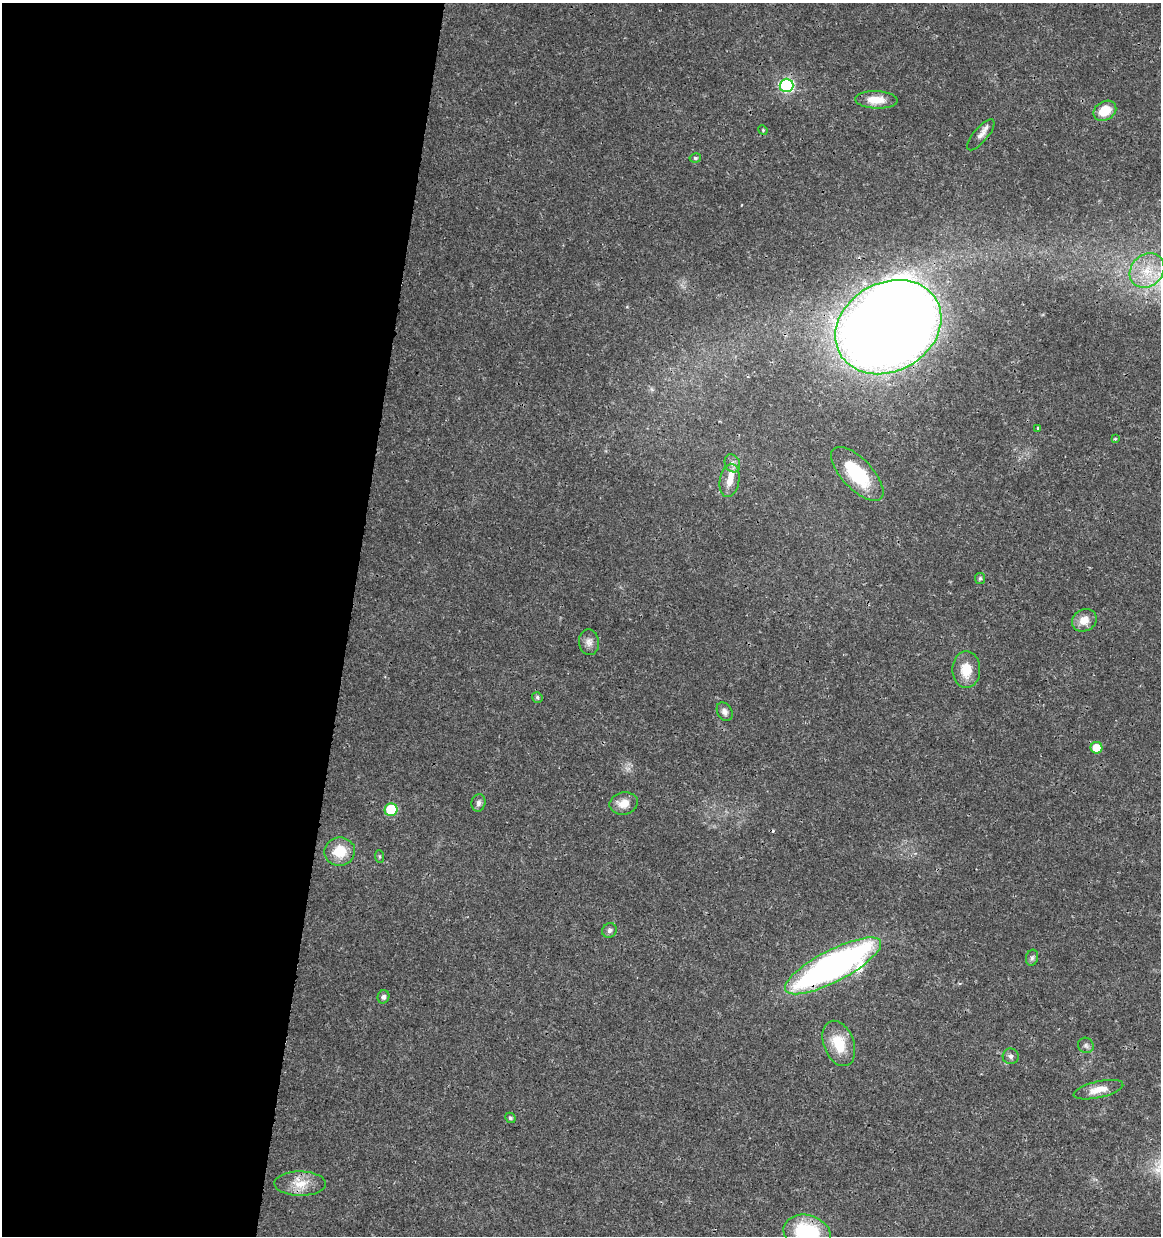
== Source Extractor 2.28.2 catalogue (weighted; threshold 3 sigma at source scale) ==
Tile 5 of 4 x 4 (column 1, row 2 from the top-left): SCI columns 227-1385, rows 2478-3711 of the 5148 x 4947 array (HDU 1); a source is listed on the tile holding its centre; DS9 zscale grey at full resolution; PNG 1163 x 1238 px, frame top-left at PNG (2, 3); each listed source drawn as its Kron ellipse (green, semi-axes under 4 px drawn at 4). Shown black and unused: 30% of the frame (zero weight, under 3 of 4 exposures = <1% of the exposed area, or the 3 px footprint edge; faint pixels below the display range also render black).
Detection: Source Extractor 2.28.2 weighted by HDU 2 'WHT'; one run over the whole footprint, this tile lists its part. Background 0.0192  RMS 0.0018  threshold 0.00796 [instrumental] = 3 sigma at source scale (4.5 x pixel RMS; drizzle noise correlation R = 1.50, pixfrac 1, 0.0396/0.0396 arcsec/px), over >= 5 px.
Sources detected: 38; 1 cosmic-ray / hot-pixel residue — neither listed nor drawn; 1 inside a brighter listed object's ellipse — not listed separately; the other 36 listed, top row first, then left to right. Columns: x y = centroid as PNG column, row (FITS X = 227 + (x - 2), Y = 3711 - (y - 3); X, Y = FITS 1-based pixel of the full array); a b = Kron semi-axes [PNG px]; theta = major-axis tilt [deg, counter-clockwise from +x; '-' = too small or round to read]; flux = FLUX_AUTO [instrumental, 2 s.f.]
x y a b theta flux
786 85 7 7 - 25
876 100 21 8 -2 2.9
1105 111 12 9 31 3.7
763 130 5 4 - 0.19
981 135 19 7 50 1.1
695 158 5 4 - 0.31
1147 270 19 15 43 5
888 327 55 44 29 430
1038 428 3 3 - 0.26
1115 439 4 4 - 0.18
732 463 9 7 -61 0.76
857 474 34 15 -46 9.7
729 480 17 9 80 1.9
980 578 5 5 - 0.35
1084 620 13 11 30 2.2
589 642 13 10 -85 1.1
966 670 18 14 -90 3.6
537 697 5 5 - 0.36
725 712 10 7 -59 0.75
1096 748 6 6 - 3.3
478 803 9 7 78 0.63
624 803 14 11 11 2.1
391 810 6 6 - 9.5
340 852 15 14 - 4.3
379 856 6 4 -84 0.26
609 930 8 6 45 0.5
1032 958 8 6 73 0.48
833 966 53 16 27 79
383 997 7 6 - 0.58
839 1043 23 15 -68 5.1
1086 1045 8 7 - 0.5
1011 1056 8 7 - 0.53
1098 1090 25 8 12 2.3
510 1118 6 4 -46 0.41
300 1184 26 12 -1 3.2
807 1233 24 18 -19 16
Overlapping masked pixels (flux is a lower limit): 2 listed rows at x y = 888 327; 833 966
Isophote crosses this tile's border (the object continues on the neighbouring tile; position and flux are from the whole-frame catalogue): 1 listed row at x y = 807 1233